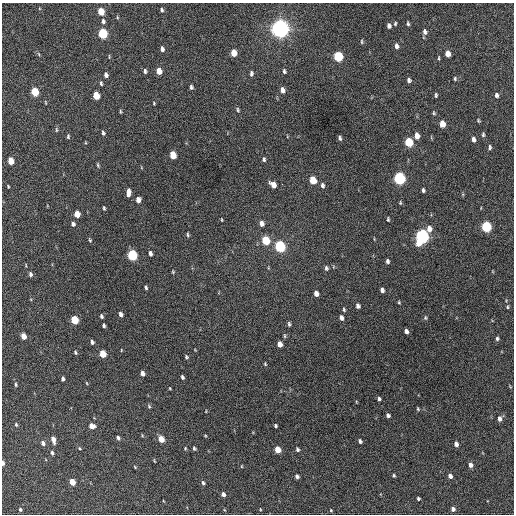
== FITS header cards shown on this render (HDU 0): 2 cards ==
NAXIS1  =                  512 / Axis length
NAXIS2  =                  512 / Axis length

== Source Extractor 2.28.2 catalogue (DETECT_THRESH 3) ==
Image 512 x 512 px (HDU 0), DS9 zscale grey, 1 PNG px = 1 image px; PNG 516 x 516 px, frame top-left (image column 1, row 512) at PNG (2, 3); no overlay
Background 289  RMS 17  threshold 50.1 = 3 sigma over >= 5 px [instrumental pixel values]
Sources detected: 146; all 146 listed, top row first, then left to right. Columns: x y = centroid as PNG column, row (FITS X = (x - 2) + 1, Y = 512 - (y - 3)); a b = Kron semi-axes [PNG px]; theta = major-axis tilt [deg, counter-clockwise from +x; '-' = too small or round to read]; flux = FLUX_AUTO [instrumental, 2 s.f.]
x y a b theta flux
162 10 5 4 - 2100
101 11 6 4 -74 22000
117 17 5 3 - 1200
103 21 7 5 -83 2600
395 24 4 3 - 1400
408 24 4 4 - 1800
389 26 5 4 - 3600
280 28 7 6 - 870000
425 32 6 4 -82 3700
103 33 6 5 - 77000
361 42 6 3 90 1400
396 46 6 4 -81 3900
162 49 6 4 -77 3500
234 53 6 5 - 13000
448 54 5 4 - 11000
338 56 6 5 - 73000
109 57 6 2 -85 920
439 58 5 3 - 1100
145 71 5 3 - 2300
159 71 5 4 - 12000
284 71 5 4 - 2100
251 73 6 4 87 2600
106 75 5 4 - 3600
455 79 5 4 - 1500
409 80 5 4 - 2900
101 83 5 4 - 1800
191 87 4 3 - 2200
282 90 6 4 -79 6000
35 92 6 4 -74 40000
96 95 6 4 -73 24000
436 95 5 3 - 1600
496 95 5 4 - 3000
154 103 4 3 - 930
238 110 6 4 -74 1600
120 112 4 3 - 1200
434 113 5 4 - 1400
478 121 4 3 - 1300
442 124 6 4 -83 14000
56 130 7 3 -82 1400
103 133 5 3 - 2200
483 135 6 4 83 1700
68 136 5 3 - 1500
417 136 6 4 -82 8600
340 138 4 3 - 2100
473 139 6 4 -82 4100
409 142 6 5 - 44000
490 147 5 3 - 2200
173 155 6 4 -77 20000
264 159 5 4 - 1900
11 161 5 4 - 16000
98 165 6 3 -71 1400
399 178 6 5 - 190000
313 180 6 5 - 24000
282 184 3 2 - 2500
273 185 6 5 - 9000
322 185 6 4 -78 2800
8 186 4 2 - 1000
423 190 4 3 - 2300
128 192 7 4 84 7200
138 200 5 4 - 6000
400 203 5 3 - 1200
104 208 4 3 - 1400
77 214 5 4 - 14000
388 219 4 3 - 1500
221 220 5 2 - 880
262 223 6 5 - 4900
73 224 5 5 - 3000
486 227 6 5 - 100000
429 229 7 5 -86 7300
188 235 5 3 - 1500
422 236 7 6 - 330000
90 240 6 4 -60 1400
266 240 6 5 - 44000
280 246 6 5 - 130000
150 253 5 3 - 3300
132 255 6 5 - 99000
387 261 5 4 - 2700
326 268 6 4 -83 2400
173 272 5 3 - 1200
30 274 5 4 - 2600
146 288 4 3 - 1700
382 290 5 4 - 3200
316 293 5 4 - 6800
399 302 4 3 - 1100
358 306 5 4 - 3600
507 307 6 4 77 1500
344 310 5 3 - 1500
121 314 5 4 - 4100
101 316 4 3 - 1900
341 318 6 4 -75 4000
425 318 6 4 -89 1700
75 320 5 4 - 37000
289 324 6 3 -80 1900
104 325 4 3 - 1900
406 331 5 4 - 4000
23 336 5 4 - 11000
284 336 7 3 -82 1400
497 338 5 4 - 2100
92 342 4 3 - 2800
280 344 5 4 - 7200
75 352 4 3 - 1600
103 354 5 4 - 25000
186 357 4 4 - 1700
265 364 4 3 - 1100
142 373 4 4 - 5100
182 377 5 3 - 2100
63 379 4 3 - 2600
16 384 5 4 - 1500
379 399 4 3 - 2200
149 406 5 4 - 1500
418 409 5 4 - 1300
206 411 3 2 - 720
388 415 4 4 - 2400
499 419 6 5 - 3900
16 424 5 3 - 1400
275 425 3 3 - 1800
92 426 5 4 - 9600
142 435 5 3 - 960
118 438 5 4 - 2600
161 439 5 4 - 14000
53 440 7 4 -76 7100
360 441 4 3 - 2200
43 443 6 5 - 3400
456 444 5 4 - 4900
79 448 5 3 - 1100
185 448 4 3 - 1100
194 448 4 3 - 1900
297 449 5 4 - 2200
278 450 5 4 - 18000
52 453 5 3 - 2400
154 461 5 3 - 930
3 463 4 3 - 4700
470 465 6 4 -84 4500
242 466 5 3 - 860
135 467 4 3 - 960
394 475 4 3 - 1400
297 476 4 4 - 3000
450 476 4 4 - 4700
72 482 5 4 - 16000
203 483 5 4 - 2200
223 494 5 4 - 3400
418 498 3 3 - 1900
20 509 4 3 - 1800
260 509 4 3 - 790
453 509 4 4 - 4200
331 510 4 3 - 930
At the frame edge (FLAGS 8, measured only in part): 1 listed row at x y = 3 463